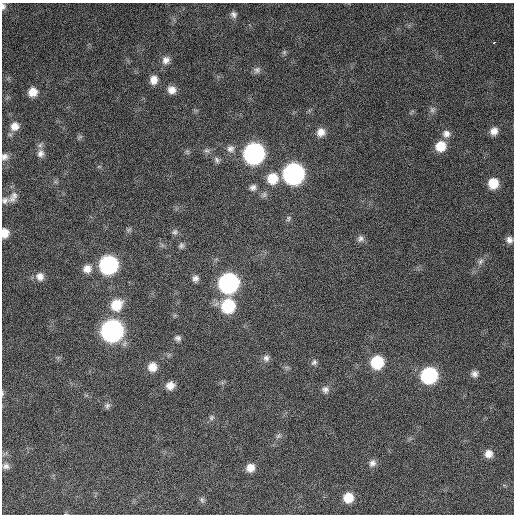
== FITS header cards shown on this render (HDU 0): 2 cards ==
NAXIS1  =                  512 / Axis length
NAXIS2  =                  512 / Axis length

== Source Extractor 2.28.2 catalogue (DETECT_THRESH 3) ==
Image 512 x 512 px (HDU 0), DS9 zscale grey, 1 PNG px = 1 image px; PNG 516 x 516 px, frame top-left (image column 1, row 512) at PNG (2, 3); no overlay
Background 772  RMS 27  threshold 81.5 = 3 sigma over >= 5 px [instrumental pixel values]
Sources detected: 62; all 62 listed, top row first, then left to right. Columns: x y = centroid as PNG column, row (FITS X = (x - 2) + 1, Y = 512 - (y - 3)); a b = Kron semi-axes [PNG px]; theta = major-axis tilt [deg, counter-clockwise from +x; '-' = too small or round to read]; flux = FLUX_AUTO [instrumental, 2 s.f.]
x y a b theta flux
3 6 8 5 -88 5700
233 14 8 7 - 6700
494 42 3 2 - 3900
284 52 7 5 46 3400
166 60 10 9 - 12000
257 70 10 8 17 7100
154 80 10 8 82 16000
172 90 10 9 - 15000
33 92 9 8 - 20000
432 110 8 8 - 5800
15 126 11 10 - 16000
494 131 9 8 - 13000
321 132 10 9 - 15000
446 134 10 10 - 11000
80 137 8 4 37 3200
440 146 10 10 - 36000
230 149 10 9 - 9300
207 151 9 4 0 4700
40 153 11 10 - 11000
254 153 11 11 - 760000
4 157 9 8 - 8000
217 160 9 6 -66 5500
293 174 11 11 - 790000
272 178 11 11 - 39000
493 183 10 9 - 36000
253 187 9 8 - 7100
13 197 17 9 55 12000
5 200 9 8 - 7000
288 218 9 6 54 4200
175 232 8 8 - 5600
5 233 9 7 87 21000
360 239 10 8 47 7200
509 240 8 8 - 8800
181 245 8 7 - 4800
480 261 10 6 59 7500
108 265 11 11 - 410000
87 269 11 10 - 16000
40 276 10 10 - 14000
195 279 8 7 - 7800
228 283 11 11 - 620000
116 305 14 12 49 43000
228 306 11 11 - 120000
112 331 11 11 - 940000
178 338 8 7 - 5900
266 358 9 8 - 7900
314 362 9 7 44 5400
377 362 10 10 - 84000
152 367 9 9 - 20000
474 374 8 8 - 8100
429 375 10 10 - 240000
170 386 9 8 - 16000
325 390 10 9 - 8500
2 393 7 4 82 2600
107 406 8 7 - 5400
211 417 7 6 - 4700
278 436 9 6 43 4800
488 454 9 9 - 15000
372 463 10 8 58 9200
6 466 9 8 - 7700
250 468 9 8 - 16000
348 498 10 10 - 34000
202 500 9 6 -71 4600
At the frame edge (FLAGS 8, measured only in part): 4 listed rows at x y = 3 6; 4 157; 5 233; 2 393